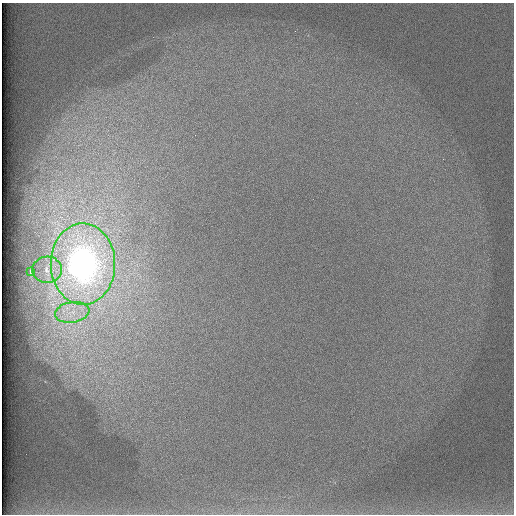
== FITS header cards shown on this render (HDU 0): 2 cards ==
NAXIS1  =                  512 /
NAXIS2  =                  512 /

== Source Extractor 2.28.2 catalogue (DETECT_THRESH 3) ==
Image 512 x 512 px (HDU 0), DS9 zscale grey, 1 PNG px = 1 image px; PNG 516 x 516 px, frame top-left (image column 1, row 512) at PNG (2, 3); each listed source drawn as its Kron ellipse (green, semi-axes under 4 px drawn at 4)
Background 97.6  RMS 2.9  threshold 8.59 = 3 sigma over >= 5 px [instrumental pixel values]
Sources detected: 4; all 4 listed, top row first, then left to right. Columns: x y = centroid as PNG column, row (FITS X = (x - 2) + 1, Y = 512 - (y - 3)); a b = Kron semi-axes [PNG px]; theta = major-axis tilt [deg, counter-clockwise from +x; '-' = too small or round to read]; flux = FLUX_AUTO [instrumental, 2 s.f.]
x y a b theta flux
83 264 40 32 -89 89000
47 270 15 13 4 2300
31 272 4 2 - 230
72 312 17 10 9 3400